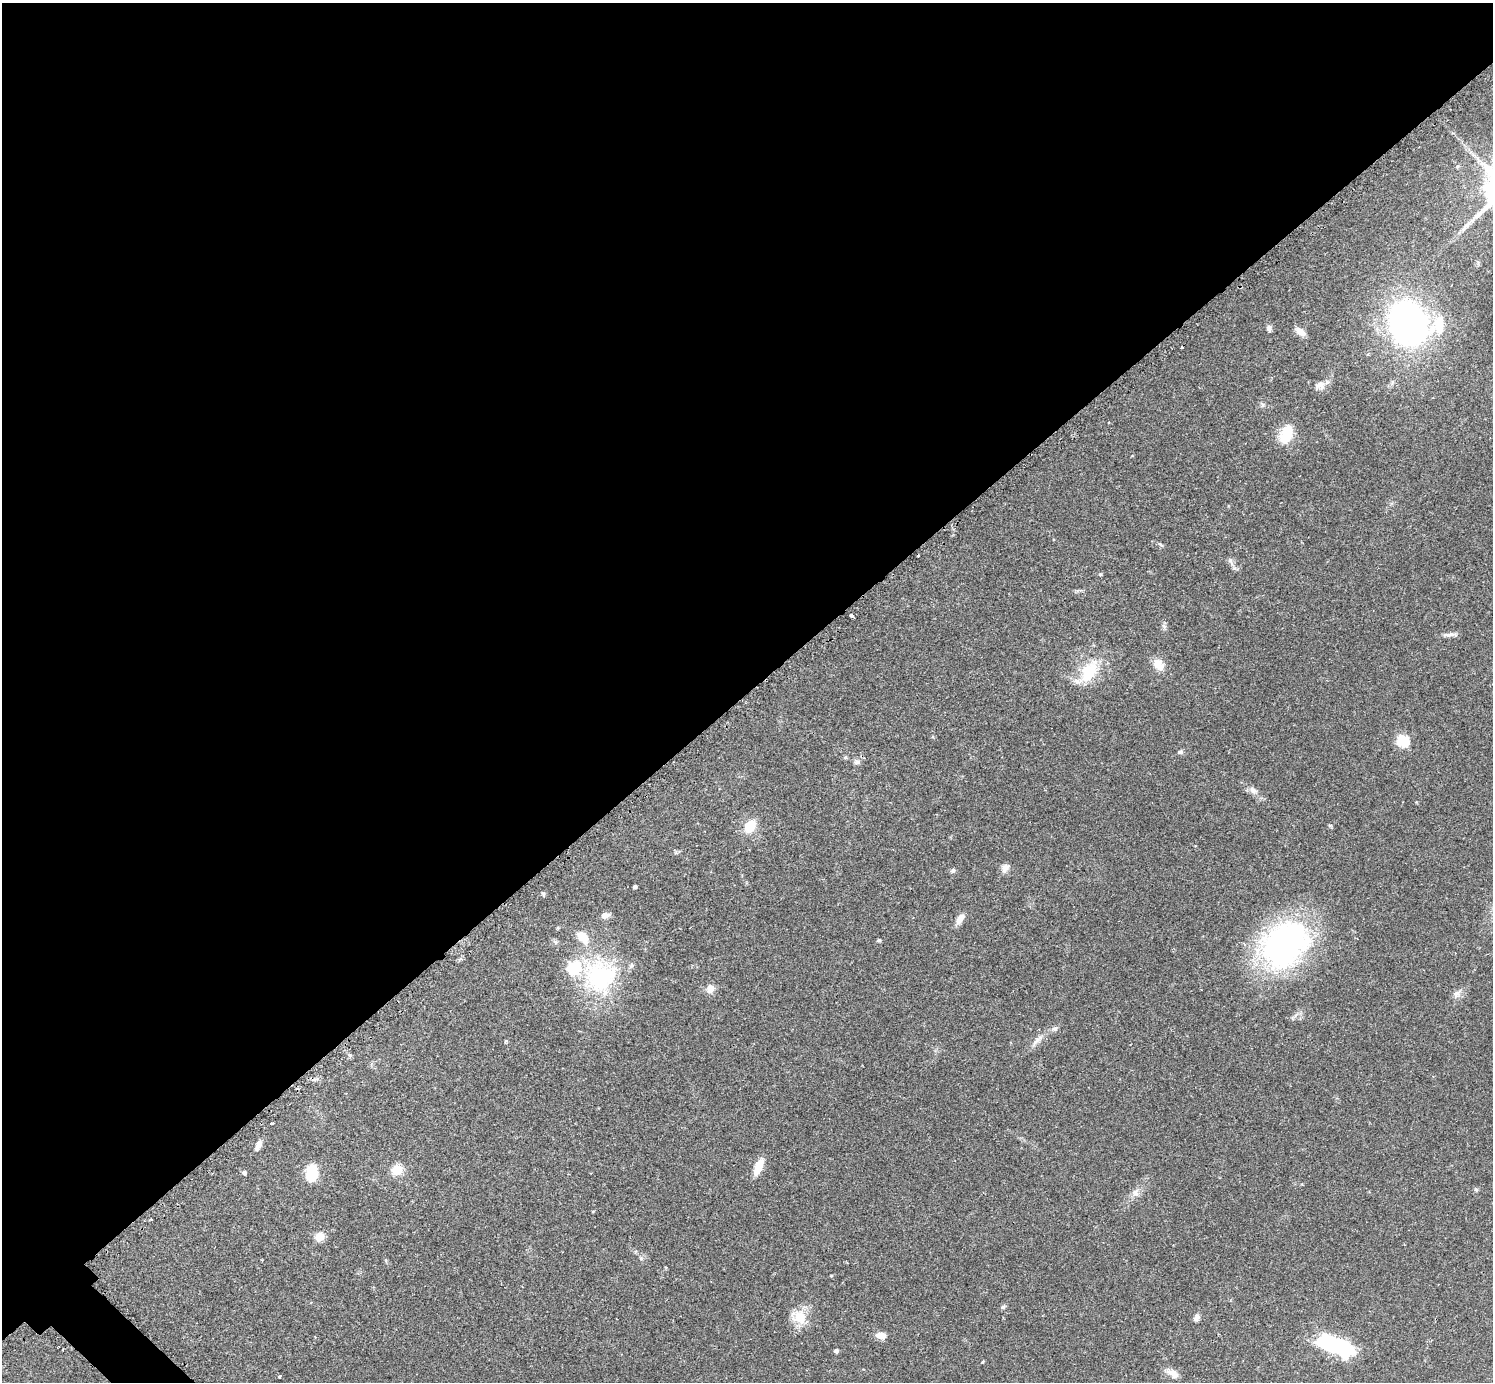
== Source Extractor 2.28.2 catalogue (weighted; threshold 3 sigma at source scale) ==
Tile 2 of 4 x 4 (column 2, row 1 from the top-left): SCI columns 1519-3009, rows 4327-5706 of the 6041 x 6040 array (HDU 1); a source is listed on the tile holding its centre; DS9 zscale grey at full resolution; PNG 1495 x 1384 px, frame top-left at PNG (2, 3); no overlay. Shown black and unused: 51% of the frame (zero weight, under 2 of 3 exposures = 2% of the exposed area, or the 3 px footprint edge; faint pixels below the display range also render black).
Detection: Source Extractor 2.28.2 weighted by HDU 2 'WHT'; one run over the whole footprint, this tile lists its part. Background 0.079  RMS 0.0056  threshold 0.0251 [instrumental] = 3 sigma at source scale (4.5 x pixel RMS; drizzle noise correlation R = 1.50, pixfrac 1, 0.05/0.05 arcsec/px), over >= 5 px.
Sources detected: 62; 1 cosmic-ray / hot-pixel residue — not listed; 3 inside a brighter listed object's ellipse — not listed separately; the other 58 listed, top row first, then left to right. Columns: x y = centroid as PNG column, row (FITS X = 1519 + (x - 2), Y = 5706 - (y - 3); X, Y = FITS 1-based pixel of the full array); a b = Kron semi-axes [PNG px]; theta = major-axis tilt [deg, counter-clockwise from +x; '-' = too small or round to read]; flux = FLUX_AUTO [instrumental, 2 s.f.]
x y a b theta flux
1408 323 35 30 -64 180
1439 325 28 16 -89 17
1269 328 8 7 - 1.7
1300 332 11 7 -34 5.2
1320 386 16 11 6 4.2
1286 434 24 14 68 13
1160 544 8 3 -19 0.86
918 556 3 2 - 0.49
1231 561 13 5 -62 2.1
1100 574 5 4 - 0.64
852 615 4 3 - 4.5
1164 626 8 5 -45 1.2
1450 634 20 5 2 2.4
1158 664 17 12 -54 6
1089 672 31 17 58 20
1403 741 6 6 - 50
1180 752 7 5 10 1.4
845 757 6 5 - 0.79
857 762 8 7 - 1.9
1253 790 12 8 -46 2.9
1330 825 6 4 1 0.63
750 826 14 10 54 10
1005 868 12 9 53 3
953 870 7 5 63 1
635 887 4 3 - 1.2
543 894 6 5 - 0.8
605 915 9 6 17 3.2
960 918 14 7 58 4.4
879 940 5 4 - 0.8
555 942 7 6 - 1.2
1284 944 59 47 39 130
600 976 45 44 - 62
710 989 10 9 - 4.2
1457 994 11 9 35 2.8
1055 1029 8 7 - 1.5
1037 1041 19 6 44 3.5
350 1055 6 5 - 0.99
315 1079 11 3 15 1.4
272 1123 4 3 - 1.1
258 1145 14 6 64 3.2
758 1167 20 9 65 7.6
397 1170 11 10 - 9.3
244 1173 4 4 - 1.5
312 1173 15 11 80 15
1476 1189 6 4 -1 0.77
1135 1192 11 9 67 3.1
593 1211 5 3 - 0.4
319 1236 12 10 48 5
641 1258 6 4 -1 0.82
1003 1307 7 5 22 1.1
799 1317 22 18 -36 11
1196 1318 11 6 59 1.8
881 1336 12 7 -7 4.8
1335 1345 35 14 -19 56
836 1351 4 4 - 1.6
983 1361 5 3 - 0.51
1173 1373 16 8 -35 4.4
279 1376 3 3 - 1.2